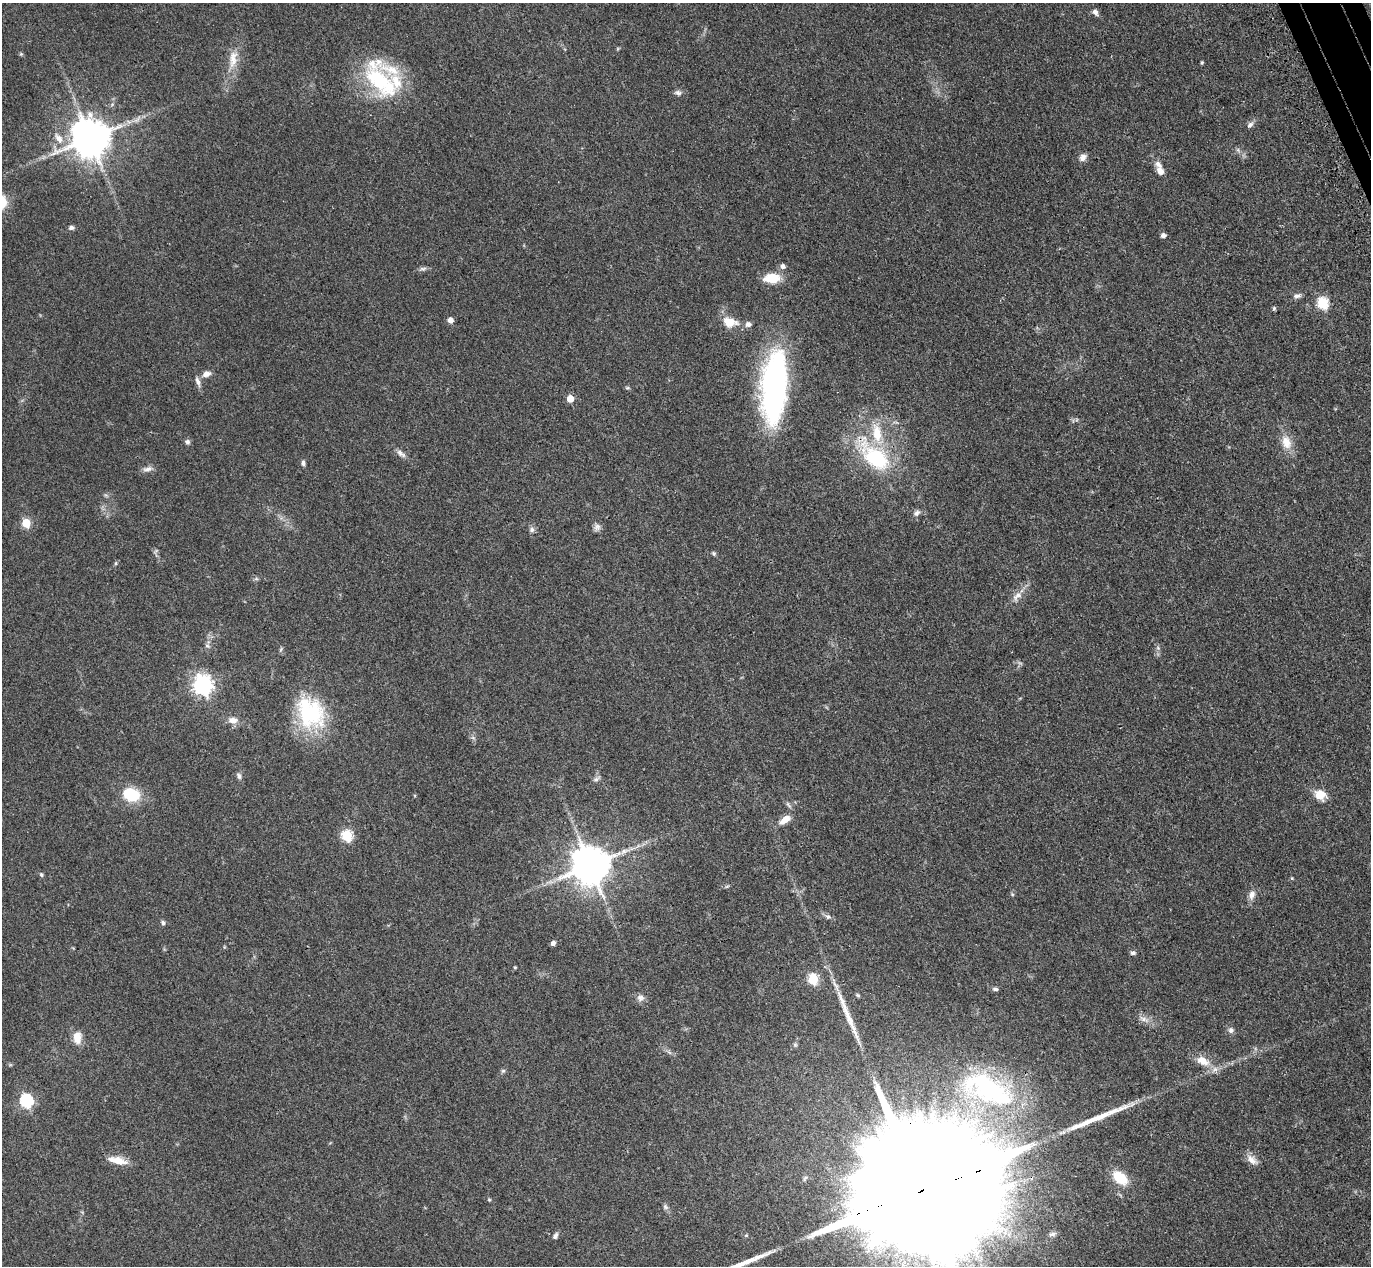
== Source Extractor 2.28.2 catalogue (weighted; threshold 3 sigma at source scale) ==
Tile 10 of 4 x 4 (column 2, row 3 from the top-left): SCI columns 1457-2825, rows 1620-2883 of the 5650 x 5635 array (HDU 1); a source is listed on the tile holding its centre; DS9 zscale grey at full resolution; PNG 1373 x 1268 px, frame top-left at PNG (2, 3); no overlay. Shown black and unused: <1% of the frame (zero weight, under 3 of 4 exposures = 6% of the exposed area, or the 3 px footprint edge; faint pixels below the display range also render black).
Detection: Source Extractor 2.28.2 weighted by HDU 2 'WHT'; one run over the whole footprint, this tile lists its part. Background 0.0388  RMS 0.0049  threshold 0.0222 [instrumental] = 3 sigma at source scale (4.5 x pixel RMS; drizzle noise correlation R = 1.50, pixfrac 1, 0.05/0.05 arcsec/px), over >= 5 px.
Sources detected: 103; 1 too faint to see at this stretch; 5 inside a brighter object's white glare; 2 long thin detections or spike segments (spike, bleed or trail) — not listed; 5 inside a brighter listed object's ellipse — not listed separately; the other 90 listed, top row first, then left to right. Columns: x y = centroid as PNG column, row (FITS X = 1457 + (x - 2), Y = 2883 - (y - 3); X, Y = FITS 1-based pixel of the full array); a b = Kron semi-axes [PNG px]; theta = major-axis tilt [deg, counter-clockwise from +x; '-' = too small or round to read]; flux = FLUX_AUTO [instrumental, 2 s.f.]
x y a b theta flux
1095 12 9 6 -50 2
21 54 6 4 -44 0.64
233 59 29 11 83 8.3
1202 63 3 3 - 0.64
381 82 64 28 -51 45
678 93 10 6 -12 1.5
137 120 15 5 43 2.5
1250 125 10 6 49 1.7
59 138 17 8 -51 4.7
90 138 11 11 - 1500
1238 150 7 4 -72 0.88
1083 157 10 8 40 2.6
1160 171 11 8 -55 2.7
71 228 7 5 5 1.3
1163 235 5 5 - 2.2
783 266 5 5 - 2.1
423 269 11 5 1 1.3
772 278 10 7 2 18
1297 296 11 6 12 1.7
1323 303 6 6 - 44
1274 308 6 5 - 0.71
450 320 5 5 - 3.3
730 322 19 12 -12 8.1
206 374 11 8 19 2.8
198 382 14 6 -69 2.2
627 388 7 4 -8 0.65
774 388 80 26 86 120
570 399 5 5 - 8.2
877 433 27 13 -82 12
187 442 7 6 - 1.3
1286 442 19 13 -72 7.2
401 454 15 6 -37 2.3
875 458 34 18 -44 44
303 463 7 5 -83 1.3
148 469 14 7 9 2.3
917 513 10 7 46 1.7
26 523 5 5 - 20
597 527 11 8 59 1.9
531 530 8 7 - 1.4
155 551 9 4 59 0.82
714 553 7 5 -42 0.83
116 563 5 5 - 0.66
256 579 7 4 0 0.82
1017 596 17 8 48 4
207 646 7 5 -21 1.1
1158 648 6 5 - 0.94
281 649 6 4 72 0.7
202 685 8 7 - 240
312 714 43 37 -51 39
233 720 13 9 -3 3.8
239 776 10 5 -65 1.3
596 779 11 6 34 1.5
131 795 13 10 -15 27
1320 795 13 10 -23 7.4
788 805 12 4 -56 1.2
785 820 14 7 36 5
347 836 6 5 - 43
631 849 7 4 0 1.2
590 866 11 10 - 1600
41 874 6 5 - 0.84
1292 878 5 4 - 0.53
727 886 6 4 19 0.65
1012 894 6 3 -18 0.54
1252 895 12 8 74 3
828 917 9 7 -33 1.5
163 923 6 5 - 1.2
553 943 5 4 - 1.8
1133 953 7 5 15 1
515 967 4 3 - 0.46
813 979 6 5 - 32
995 989 8 5 -2 1.1
858 995 6 4 -22 0.63
640 998 10 10 - 2.4
1144 1019 17 6 -26 3
1231 1030 8 7 - 1.6
77 1038 16 10 88 5.4
795 1045 6 5 - 0.79
669 1052 7 4 -19 1
1202 1061 20 11 -28 7.3
503 1071 7 5 42 0.88
989 1088 70 35 -22 76
26 1101 6 6 - 78
118 1160 23 8 -11 6.6
1252 1160 18 9 -39 3.6
1120 1178 16 10 -38 14
918 1191 63 22 20 58000
489 1200 5 4 - 0.56
665 1207 8 6 -39 1.2
1052 1234 9 6 10 1.3
555 1236 9 5 64 1.3
Overlapping masked pixels (flux is a lower limit): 2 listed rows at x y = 875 458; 918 1191